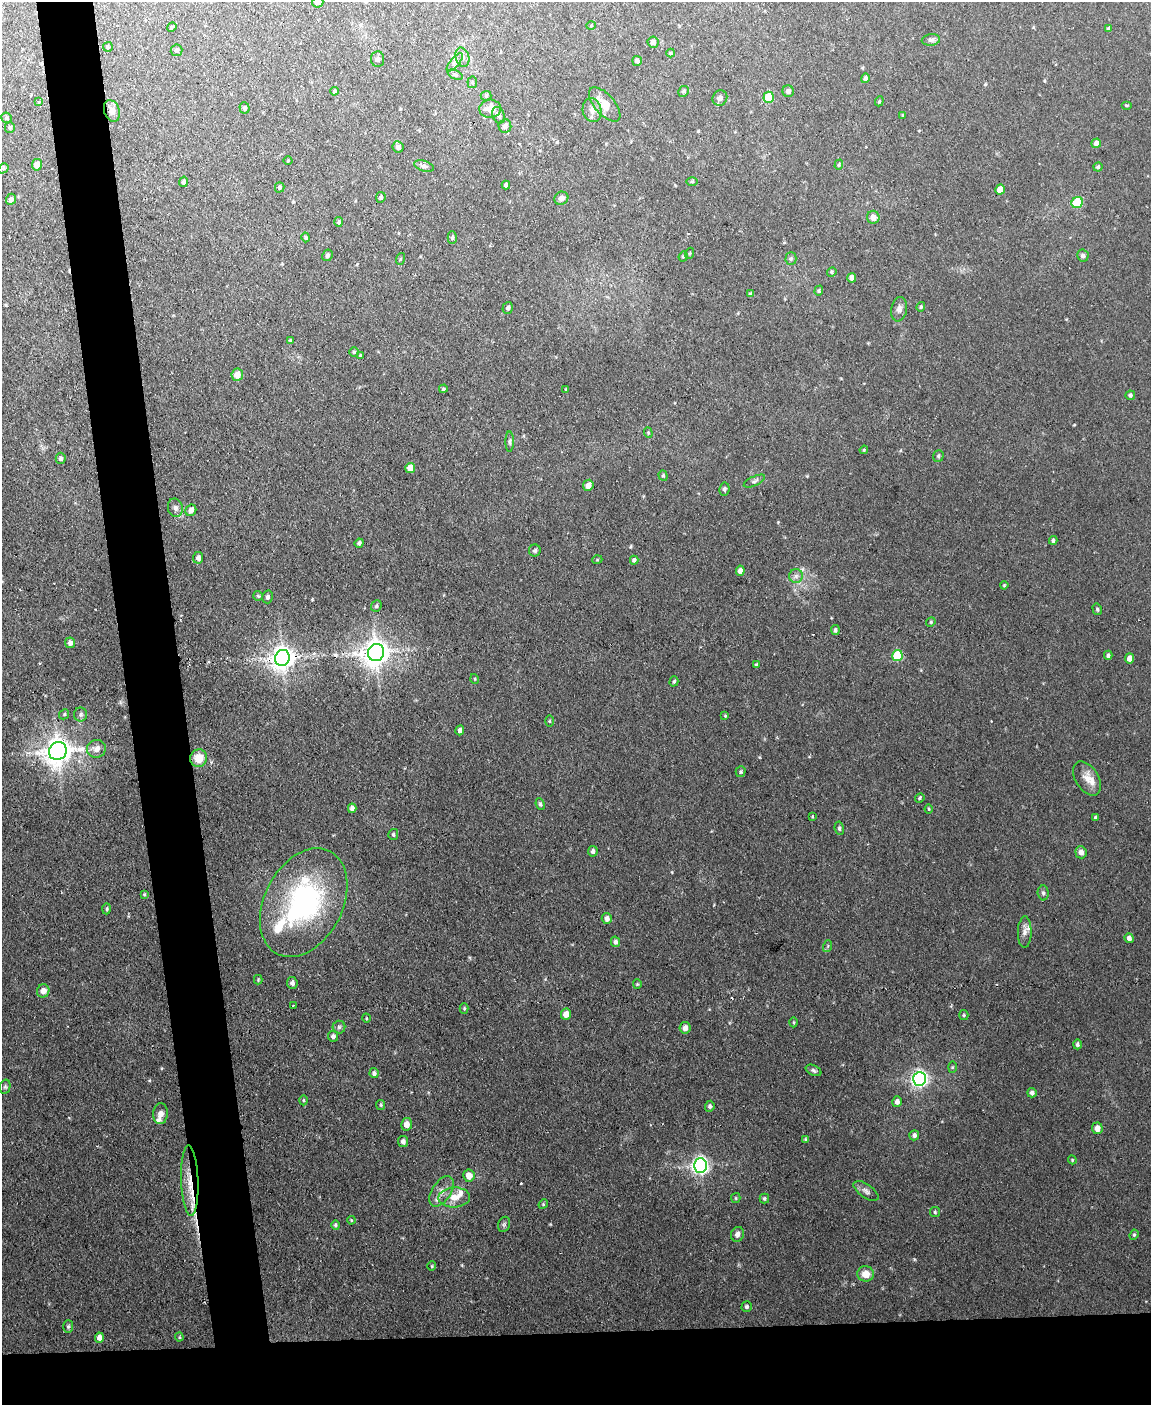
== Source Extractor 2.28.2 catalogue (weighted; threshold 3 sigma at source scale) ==
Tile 11 of 4 x 3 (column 3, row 3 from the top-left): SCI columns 2299-3447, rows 236-1638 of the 4596 x 4572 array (HDU 1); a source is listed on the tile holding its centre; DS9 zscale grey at full resolution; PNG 1153 x 1407 px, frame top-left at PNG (2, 2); each listed source drawn as its Kron ellipse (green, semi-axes under 4 px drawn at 4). Shown black and unused: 10% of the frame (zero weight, under 2 of 3 exposures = <1% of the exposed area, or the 3 px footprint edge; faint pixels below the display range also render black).
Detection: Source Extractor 2.28.2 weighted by HDU 2 'WHT'; one run over the whole footprint, this tile lists its part. Background 0.0545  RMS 0.0055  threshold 0.0245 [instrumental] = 3 sigma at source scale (4.5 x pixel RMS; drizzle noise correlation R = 1.50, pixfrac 1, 0.05/0.05 arcsec/px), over >= 5 px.
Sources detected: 203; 4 cosmic-ray / hot-pixel residue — neither listed nor drawn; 6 inside a brighter listed object's ellipse — not listed separately; the other 193 listed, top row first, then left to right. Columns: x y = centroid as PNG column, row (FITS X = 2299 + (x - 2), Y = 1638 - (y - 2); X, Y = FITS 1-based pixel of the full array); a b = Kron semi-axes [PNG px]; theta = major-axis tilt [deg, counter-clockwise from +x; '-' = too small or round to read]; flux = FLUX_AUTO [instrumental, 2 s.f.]
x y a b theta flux
318 2 5 5 - 2.4
591 26 5 3 - 0.49
172 27 5 4 - 0.63
1109 29 3 3 - 1.3
931 40 9 5 7 1.6
653 42 6 5 - 2.3
108 47 5 4 - 0.86
177 50 6 5 - 1.3
671 53 4 4 - 0.61
462 57 10 6 -75 2.1
378 59 8 6 84 1.4
637 61 5 5 - 1.6
455 62 11 4 50 2
455 75 8 4 -23 1.1
865 78 5 4 - 1.2
472 82 6 5 - 0.81
334 91 4 3 - 0.66
684 91 5 5 - 0.93
788 91 6 5 - 1.9
486 96 5 5 - 0.7
769 97 5 5 - 22
720 98 8 7 - 2.7
879 101 5 4 - 0.67
39 102 4 3 - 0.84
605 104 21 10 -49 8.6
1126 105 5 3 - 0.57
244 108 5 5 - 1.1
490 109 11 9 4 6
592 110 12 9 -77 3.2
112 111 11 7 -71 3.3
499 115 8 6 -69 1.6
903 115 4 3 - 0.56
6 118 5 5 - 0.86
505 126 6 6 - 2
10 127 5 5 - 0.96
1096 143 5 4 - 2.8
398 147 6 5 - 2.1
288 161 4 3 - 0.45
37 165 6 5 - 4
839 165 5 4 - 0.73
424 166 10 5 -17 1.6
1098 167 4 4 - 0.96
3 168 5 4 - 0.86
692 181 6 4 1 0.56
184 182 5 4 - 1.2
506 185 4 4 - 1.3
280 187 5 4 - 1.1
1000 190 5 5 - 6.1
381 197 5 5 - 0.93
561 198 7 6 - 2.1
11 199 6 5 - 2.2
1077 203 6 5 - 29
873 217 6 6 - 3.6
339 222 5 4 - 1.2
306 237 5 4 - 0.73
452 238 6 4 90 1
690 253 6 3 70 0.57
327 255 6 5 - 1.2
683 256 5 4 - 0.71
1083 256 6 6 - 1.3
791 258 6 5 - 0.97
400 259 6 3 71 0.65
832 272 5 4 - 0.76
852 278 5 4 - 2.4
819 291 5 4 - 0.74
750 294 4 3 - 0.95
921 307 5 3 - 0.7
508 308 6 5 - 1.3
899 309 12 8 80 2.5
290 340 4 4 - 0.45
354 352 5 5 - 0.82
361 355 4 3 - 0.82
237 375 6 6 - 5.1
443 389 4 4 - 0.9
566 389 3 3 - 0.48
1130 395 4 4 - 1.1
648 433 5 4 - 0.71
510 442 10 3 90 1.1
864 450 4 3 - 0.58
938 456 6 5 - 0.89
61 458 5 5 - 1.5
410 468 5 5 - 5.7
663 476 5 4 - 0.74
754 481 11 4 25 1.3
588 485 5 5 - 3.4
724 489 6 5 - 1.1
175 508 9 7 -75 1.9
191 510 6 5 - 2.8
1053 540 4 4 - 1.1
359 543 4 4 - 1.2
535 551 6 6 - 1
198 558 6 5 - 1.8
597 560 5 3 - 0.5
634 560 4 4 - 1.5
740 571 5 4 - 2.9
796 576 7 7 - 2
1004 585 4 3 - 0.53
258 596 5 5 - 0.76
268 597 6 5 - 1.3
376 606 6 5 - 1
1097 609 6 4 -76 0.81
931 622 5 4 - 0.67
835 630 5 4 - 1.2
70 643 5 5 - 2.1
376 652 9 8 - 650
1108 655 4 4 - 1.3
897 656 5 5 - 32
282 658 8 7 - 510
1129 658 5 4 - 3.6
756 665 4 4 - 0.72
475 679 5 3 - 0.44
674 681 5 4 - 0.82
64 714 5 4 - 0.79
81 714 7 6 - 1.4
725 716 4 4 - 0.53
549 721 5 3 - 0.56
460 730 5 4 - 2
96 749 9 8 - 4
58 751 9 8 - 640
199 758 9 8 - 9.2
741 772 5 5 - 0.8
1087 778 19 11 -58 5.5
920 798 5 4 - 0.69
540 804 6 4 -67 0.97
352 808 4 4 - 1.8
929 809 4 4 - 0.56
812 817 3 3 - 0.81
1096 818 4 3 - 1.1
839 828 7 4 -81 0.91
393 834 5 5 - 0.88
593 851 5 5 - 1.6
1081 852 6 5 - 2.9
1043 893 7 5 -88 1.2
144 894 4 3 - 0.63
304 903 58 39 62 99
107 909 5 4 - 0.8
607 919 5 5 - 2.3
1025 932 16 7 89 2.8
1129 938 5 4 - 2.1
615 942 5 4 - 1.4
828 946 6 4 72 0.63
258 980 5 4 - 0.55
292 983 6 5 - 1.7
637 984 4 4 - 0.6
43 991 6 6 - 4.1
293 1005 3 2 - 0.46
464 1008 5 4 - 0.68
566 1014 6 5 - 4.4
964 1015 5 4 - 0.64
366 1018 4 3 - 0.46
794 1022 5 3 - 0.52
339 1027 6 6 - 1.3
685 1028 6 5 - 3
333 1036 5 5 - 1.4
1077 1044 5 4 - 1.3
952 1067 6 4 88 0.64
814 1070 8 5 -25 1.2
374 1073 5 4 - 1.5
919 1079 7 6 - 190
5 1087 7 5 76 1
1032 1093 5 4 - 1.4
303 1100 5 3 - 0.52
897 1102 5 5 - 2.3
381 1105 5 4 - 0.65
710 1106 5 5 - 1.2
160 1114 10 7 87 3.9
407 1124 6 5 - 3.7
1097 1128 6 5 - 3.7
914 1135 5 5 - 1.5
805 1140 4 4 - 0.84
403 1141 5 5 - 1.7
1072 1160 4 4 - 0.55
700 1165 7 6 - 220
469 1176 6 5 - 4.8
190 1181 35 8 -88 12
441 1191 17 9 57 5.1
866 1191 14 6 -35 2.3
454 1197 16 10 3 6.5
736 1198 5 4 - 0.65
764 1199 5 5 - 0.91
543 1204 5 4 - 0.63
935 1212 5 5 - 0.81
351 1220 4 3 - 0.5
504 1224 8 6 69 1.1
336 1225 4 4 - 1
737 1234 7 6 - 2.4
1134 1235 5 4 - 0.77
432 1266 4 4 - 0.56
866 1274 8 7 - 5.9
747 1307 5 5 - 1
68 1326 6 5 - 0.94
179 1337 4 4 - 0.53
99 1338 5 4 - 3.8
Overlapping masked pixels (flux is a lower limit): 2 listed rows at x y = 282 658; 190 1181
Isophote crosses this tile's border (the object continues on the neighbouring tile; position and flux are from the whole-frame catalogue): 1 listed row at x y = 318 2
Unlisted compact peaks at least as high as the median listed source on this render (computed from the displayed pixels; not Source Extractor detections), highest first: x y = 914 1259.